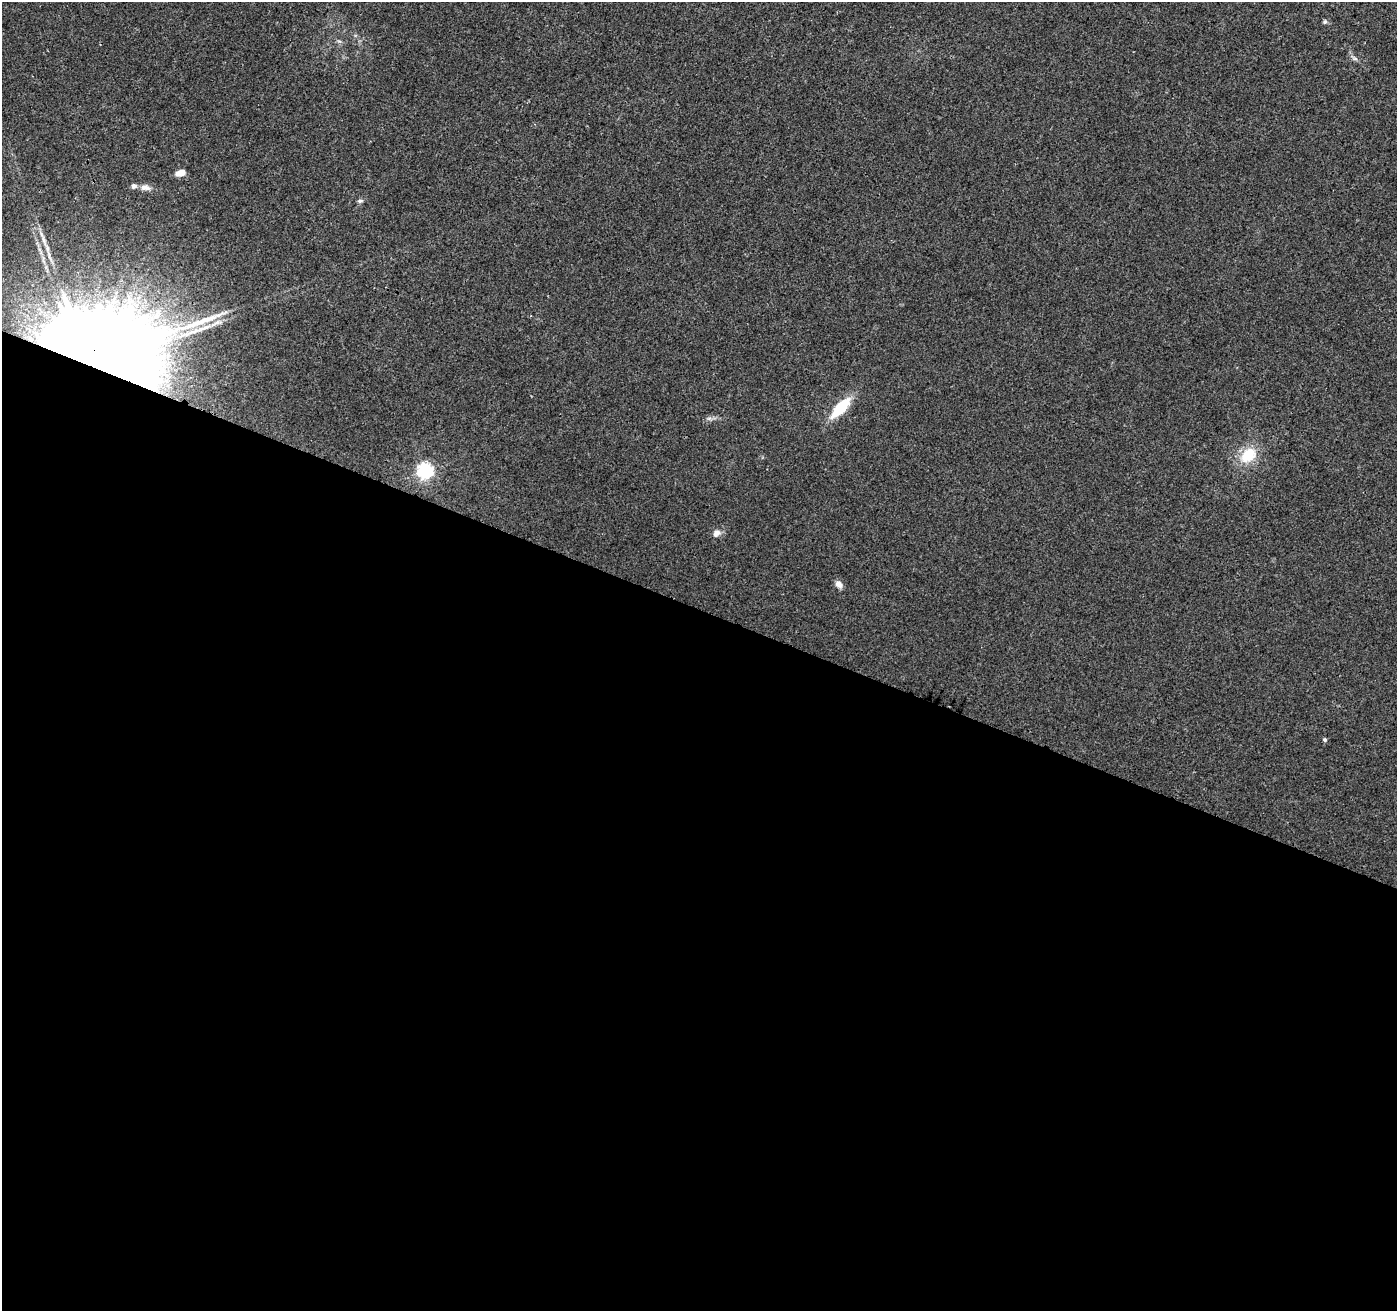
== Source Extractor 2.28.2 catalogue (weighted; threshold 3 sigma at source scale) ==
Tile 14 of 4 x 4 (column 2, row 4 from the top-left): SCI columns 1407-2801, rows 219-1527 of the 5612 x 5737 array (HDU 1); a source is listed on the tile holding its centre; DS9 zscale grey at full resolution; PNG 1399 x 1313 px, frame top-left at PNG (2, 2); no overlay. Shown black and unused: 54% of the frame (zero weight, under 3 of 4 exposures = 1% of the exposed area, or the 3 px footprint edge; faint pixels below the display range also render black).
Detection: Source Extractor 2.28.2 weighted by HDU 2 'WHT'; one run over the whole footprint, this tile lists its part. Background 0.00894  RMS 0.0029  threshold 0.0129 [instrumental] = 3 sigma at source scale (4.5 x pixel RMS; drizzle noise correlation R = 1.50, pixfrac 1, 0.0396/0.0396 arcsec/px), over >= 5 px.
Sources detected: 16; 1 long thin detection or spike segment (spike, bleed or trail) — not listed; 1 inside a brighter listed object's ellipse — not listed separately; the other 14 listed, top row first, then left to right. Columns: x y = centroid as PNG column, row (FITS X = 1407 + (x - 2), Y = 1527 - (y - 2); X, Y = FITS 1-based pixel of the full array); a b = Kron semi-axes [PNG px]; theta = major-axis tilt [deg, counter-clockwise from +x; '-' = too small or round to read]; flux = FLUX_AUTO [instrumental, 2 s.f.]
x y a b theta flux
1325 22 6 5 - 0.52
1354 58 9 5 -27 0.76
181 173 10 6 15 2.3
145 187 14 8 -10 1.7
360 201 8 4 13 0.6
202 329 33 6 21 5
91 358 35 25 -4 8600
841 407 24 10 47 12
709 418 7 4 0 0.65
1248 455 20 15 41 8.6
425 471 6 6 - 80
716 533 11 7 46 1.6
839 584 11 8 -48 1.3
1325 740 5 4 - 0.51
Overlapping masked pixels (flux is a lower limit): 1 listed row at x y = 91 358